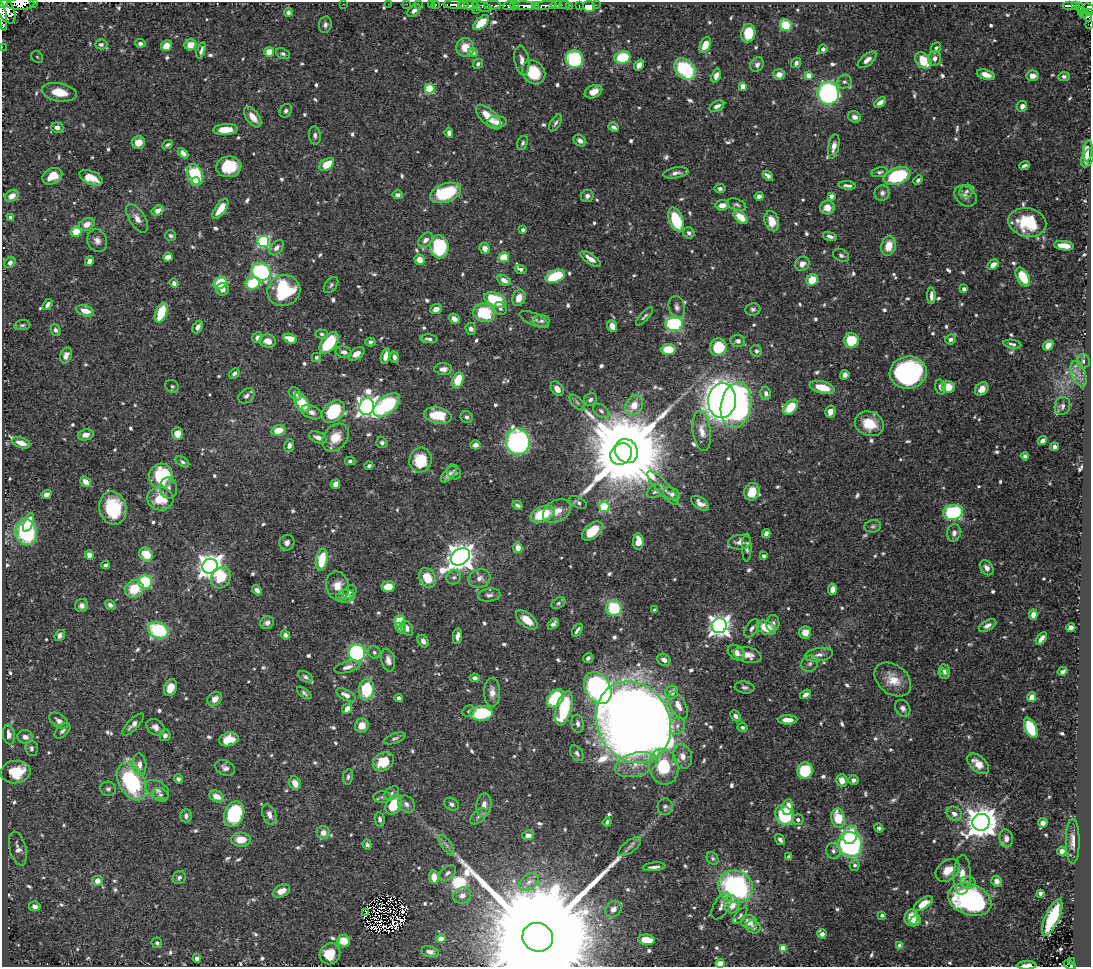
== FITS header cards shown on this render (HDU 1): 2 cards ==
NAXIS1  =                 1089
NAXIS2  =                  965

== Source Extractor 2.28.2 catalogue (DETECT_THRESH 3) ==
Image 1089 x 965 px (HDU 1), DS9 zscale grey, 1 PNG px = 1 image px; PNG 1093 x 969 px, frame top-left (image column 1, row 965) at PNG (2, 2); each listed source drawn as its Kron ellipse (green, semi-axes under 4 px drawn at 4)
Background 0.49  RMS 0.0084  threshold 0.0252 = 3 sigma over >= 5 px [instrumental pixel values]
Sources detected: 806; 5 with non-positive FLUX_AUTO (blend fragments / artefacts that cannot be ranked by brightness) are neither listed nor drawn; of the other 801, the 500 brightest by FLUX_AUTO listed and drawn (301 fainter detections omitted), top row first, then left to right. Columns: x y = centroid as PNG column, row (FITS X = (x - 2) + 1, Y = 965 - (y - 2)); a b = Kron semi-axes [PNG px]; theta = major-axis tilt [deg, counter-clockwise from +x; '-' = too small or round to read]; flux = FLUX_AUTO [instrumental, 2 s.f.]
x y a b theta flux
34 2 3 2 - 41
3 3 5 3 - 240
20 4 14 6 3 500
343 4 2 2 - 19
388 4 2 2 - 4
407 4 2 2 - 6.7
419 4 3 3 - 7.8
431 4 2 2 - 8.6
436 5 4 3 - 20
456 5 12 3 -1 690
469 5 10 3 -1 590
492 5 8 3 0 89
515 5 4 3 - 55
536 5 3 2 - 72
556 5 6 2 9 22
564 5 5 2 - 29
579 5 2 2 - 2.2
596 5 2 2 - 4.6
1069 5 7 3 0 150
462 6 4 2 - 140
509 6 6 3 14 140
525 6 11 4 -4 800
545 6 11 4 6 460
589 6 6 5 - 18
1075 6 4 3 - 85
482 7 10 4 -17 70
569 7 2 2 - 15
1079 7 3 2 - 20
1089 8 7 4 -25 160
6 10 14 8 -64 1100
414 10 8 5 45 2.3
476 10 2 2 - 24
1081 10 3 2 - 31
288 13 4 4 - 1.3
1089 13 4 2 - 83
1083 14 3 2 - 14
2 16 15 4 -82 220
1087 16 6 3 -50 48
481 23 9 5 43 13
1090 24 3 2 - 4.5
325 25 8 6 76 1.9
786 25 6 5 - 23
748 33 9 7 78 18
140 43 5 4 - 1.8
101 44 6 5 - 1.5
190 45 6 5 - 7.8
705 45 8 5 66 9.9
166 46 5 5 - 7.6
2 47 2 2 - 3.9
465 47 9 9 - 8.2
936 48 5 4 - 1.4
823 49 5 4 - 1.7
201 50 8 3 74 2
269 52 5 4 - 8.1
473 53 5 4 - 3.8
283 54 7 5 -25 1.3
37 57 6 5 - 1.3
622 57 8 6 8 34
935 58 7 6 - 3.2
574 59 9 8 - 53
522 60 14 7 -80 4.5
867 60 11 5 38 3.5
923 61 9 6 -47 19
796 63 5 4 - 1.9
478 64 5 4 - 1.7
639 65 6 4 50 3.9
757 65 8 6 59 2
685 69 12 9 -46 42
534 72 13 10 -50 21
779 74 6 5 - 4.4
808 75 4 4 - 8.1
986 75 9 5 -15 4.6
716 76 7 4 71 3.1
1032 76 6 5 - 4
1064 76 5 4 - 1.9
844 82 7 6 - 1.5
743 86 4 4 - 9.5
430 89 5 5 - 36
59 92 18 9 -10 14
593 92 9 6 25 6.9
828 93 11 11 - 96
880 102 7 4 38 3.2
717 106 8 5 28 2.6
1022 106 6 5 - 3.2
286 111 7 5 59 1.6
253 117 12 6 -53 6.2
489 117 16 7 -44 10
855 117 6 5 - 2.6
497 122 10 6 3 3.4
555 123 9 5 60 1.5
57 127 6 5 - 2.8
614 127 5 4 - 2
225 130 12 5 3 10
449 133 5 4 - 1.8
315 135 9 6 -86 1.9
580 141 7 5 -35 2.3
138 143 6 6 - 6.7
523 143 7 5 65 1.3
167 144 6 3 28 1.3
834 146 12 5 79 3.9
1088 151 11 4 81 11
183 153 6 4 -45 2.3
1087 158 10 5 68 2.8
327 164 8 5 35 13
1024 165 5 3 - 1.6
229 167 12 10 9 21
880 172 8 5 10 1.3
676 173 12 5 10 2.6
195 175 11 7 -66 35
52 176 10 7 27 11
768 176 6 3 -41 2.2
897 176 14 8 19 50
91 178 12 6 -24 10
918 180 5 3 - 1.3
195 181 4 4 - 7.8
847 185 8 4 -5 2.2
720 189 5 4 - 1.5
966 191 7 6 - 1.6
446 193 16 9 20 36
882 193 8 7 - 2
397 195 5 4 - 2.3
12 196 7 5 33 5.7
587 196 6 6 - 1.9
759 196 4 4 - 3.3
831 196 4 4 - 2.3
965 196 12 9 -39 3.4
722 205 7 5 7 4.3
737 205 10 5 -20 1.5
827 208 7 7 - 6.2
220 209 12 5 55 8.7
158 211 6 5 - 4.1
11 217 4 3 - 1.8
741 217 8 5 -41 11
137 218 16 8 -57 4.6
676 220 12 7 -69 27
772 221 10 7 -74 9.2
1027 222 19 14 -11 31
87 224 8 6 25 5.1
523 230 4 3 - 1.6
76 232 5 5 - 10
689 233 6 5 - 1.9
171 236 5 5 - 1.5
830 236 7 4 -15 2.4
426 240 9 6 47 3.5
97 241 11 9 -65 3.5
263 241 6 5 - 80
888 246 10 7 76 9.4
1064 246 10 4 -7 9.6
439 247 11 9 -81 38
276 248 9 5 49 3
485 248 6 5 - 4.5
841 255 8 6 -28 1.7
168 257 5 4 - 5.8
504 257 5 5 - 16
590 259 12 5 -35 4.7
420 260 5 5 - 7.1
89 261 5 4 - 3.4
10 263 6 5 - 2.2
802 264 7 6 - 3.8
993 265 6 4 32 4.2
521 269 6 3 -17 1.8
261 272 10 8 -29 81
555 276 10 6 21 28
1023 277 10 6 -60 18
504 280 7 5 -28 3.2
812 280 6 5 - 12
174 283 5 4 - 2.3
220 283 7 5 40 21
253 283 7 6 - 24
331 285 9 5 52 1.4
222 289 6 6 - 2.9
964 289 4 4 - 1.7
284 291 17 15 19 47
931 296 8 3 89 2.7
519 298 8 6 72 6.3
495 300 12 6 -24 35
48 304 6 4 55 1.9
677 307 11 8 -77 2.9
500 308 7 6 - 1.6
436 309 6 5 - 3.9
753 309 7 6 - 1.6
85 311 9 5 -18 6.3
161 313 10 6 69 19
484 313 11 9 -13 31
645 316 12 4 47 1.3
454 319 6 5 - 3.4
534 319 15 6 -23 2.2
541 321 8 6 -2 1.5
674 324 8 7 - 88
22 325 8 5 7 1.3
612 326 6 5 - 5.1
198 327 7 4 61 2.2
471 329 6 5 - 2.1
55 330 6 5 - 1.8
322 334 6 4 -2 1.4
257 337 6 5 - 2.4
290 339 7 4 -18 7.7
429 339 9 4 -5 1.6
951 339 5 4 - 2
851 340 7 7 - 22
268 341 8 6 -13 5.2
738 341 7 6 - 2.4
370 342 5 4 - 1.3
329 343 12 7 52 25
1012 344 9 4 -10 1.6
1048 345 6 4 48 4.6
718 347 9 8 - 22
668 349 7 5 8 16
756 351 6 5 - 1.6
344 352 8 5 -11 2.4
356 354 9 5 33 3.4
66 355 8 5 69 3.4
385 356 8 4 76 3.8
316 357 4 4 - 1.4
394 357 6 4 -81 2.3
1083 361 7 6 - 2.2
443 369 9 6 -1 2.9
908 372 18 16 7 110
234 373 6 4 48 1.5
1079 374 14 6 -67 4.4
845 375 5 4 - 2.3
458 380 8 5 69 21
172 386 7 6 - 1.3
822 387 13 6 -14 13
940 387 8 5 -77 2.2
948 387 6 6 - 8.8
557 389 8 5 -55 4.1
982 389 7 6 - 4.6
766 393 6 5 - 2.6
295 394 7 5 -49 2.4
246 396 9 6 42 2.1
590 400 7 6 - 1.8
722 400 18 14 85 480
577 402 10 5 -46 1.5
302 403 11 6 -58 20
387 405 16 8 37 66
736 405 23 15 80 280
634 406 11 8 58 9.1
1062 406 9 7 69 2.4
367 407 8 7 - 360
791 407 9 5 46 18
333 411 13 9 40 39
601 411 9 6 -37 2
311 412 10 6 -21 3
830 412 6 5 - 3.8
438 415 14 8 -12 20
467 417 6 5 - 1.3
869 424 15 12 -20 14
278 430 7 5 16 8.7
702 431 20 9 -82 6.4
177 434 6 5 - 6.8
86 435 8 5 8 4.1
318 437 9 5 -21 3
335 437 15 11 50 12
1042 441 5 4 - 2.4
518 442 13 12 - 130
21 443 9 5 -18 5.4
382 443 6 5 - 1.8
475 445 5 4 - 2.5
289 446 6 5 - 2.7
1055 447 4 4 - 2.4
626 451 12 11 - 9600
621 454 12 10 43 3200
1025 456 4 4 - 1.5
420 460 12 11 - 19
350 461 5 4 - 1.4
182 462 7 4 -31 1.6
369 466 4 3 - 1.6
454 472 8 6 -52 1.5
449 474 10 5 48 2.7
161 476 12 11 - 38
85 482 6 5 - 4.4
336 484 5 4 - 4.6
168 488 10 8 -80 3.2
663 488 22 6 -47 4.8
656 491 9 6 28 2.2
752 492 9 7 74 12
47 494 5 4 - 3.2
672 494 8 6 -22 2.3
160 499 13 11 -8 16
578 502 9 5 -28 1.7
700 503 10 5 -35 3.9
517 505 5 3 - 1.7
604 507 5 5 - 37
113 508 17 13 -79 31
557 511 15 10 29 7.5
953 512 10 7 12 62
542 514 13 7 22 22
29 523 10 4 69 11
873 526 8 6 11 1.6
592 531 12 7 39 13
26 532 13 10 -78 60
954 533 9 6 80 3.1
766 534 4 4 - 3.1
638 542 8 5 -88 7.6
739 542 11 7 3 3.9
287 543 8 7 - 2.4
747 547 14 4 90 2.3
518 548 5 4 - 5.8
146 554 7 6 - 13
89 555 5 4 - 4.1
763 556 3 3 - 1.3
460 557 10 8 36 790
322 560 11 6 80 19
106 565 4 3 - 1.3
210 566 8 7 - 630
987 568 8 6 -53 3.1
454 577 7 6 - 1.8
221 578 11 9 55 19
427 578 10 7 -63 12
479 578 11 9 19 4.2
145 582 7 7 - 42
337 586 15 11 -78 8.8
388 587 6 5 - 8.5
134 589 10 8 36 14
832 589 6 4 85 4.3
257 590 6 4 -48 2.5
350 592 8 5 39 1.6
489 595 11 6 7 2.2
345 596 9 6 9 4
558 603 7 5 27 1.3
110 605 5 4 - 2.2
82 606 6 6 - 2.5
614 608 8 7 - 26
655 610 4 4 - 2
1033 615 5 4 - 3.7
527 620 13 6 -40 8.3
400 621 5 5 - 16
267 623 7 6 - 2.5
773 623 8 6 84 2
553 624 6 4 47 2.1
988 625 9 5 30 2.8
719 626 7 7 - 420
400 628 6 4 -49 2.1
407 628 8 5 -62 2.5
752 628 10 6 56 2.3
766 628 10 6 -23 14
1071 628 5 4 - 2.8
158 630 10 8 -20 48
577 630 7 3 56 1.6
805 632 6 6 - 6
60 635 6 4 51 2.1
285 635 5 4 - 2.1
457 636 8 4 81 2.9
1041 639 7 4 53 3.3
423 641 7 5 -58 2.4
374 652 7 6 - 1.4
357 653 8 8 - 110
736 653 9 6 -39 4.2
748 655 14 7 -13 5.9
819 655 14 6 9 3.5
588 658 5 4 - 1.6
388 660 11 7 -78 3.3
664 660 7 5 -35 2.8
810 664 9 8 - 2.3
347 667 13 5 15 3.5
944 670 5 5 - 2
1063 671 5 3 - 1.6
944 674 6 5 - 1.7
305 677 8 5 -31 1.6
475 678 5 4 - 2.4
893 680 20 14 -38 11
744 687 10 6 -7 1.8
170 688 9 6 70 7.8
598 688 17 12 -61 150
366 690 11 7 83 29
492 692 14 8 -90 5.1
672 692 7 6 - 4.2
304 693 8 4 -38 1.4
805 694 6 4 35 2
346 695 10 5 -29 3.9
1032 697 5 4 - 4.9
399 698 4 3 - 2.5
555 698 10 7 49 38
215 699 8 6 44 4.4
678 706 15 7 -61 6
564 708 18 7 74 41
903 708 9 7 -54 2.2
347 709 6 4 49 3.8
469 711 6 5 - 1.3
481 713 11 7 5 30
736 716 6 4 -47 2.4
788 720 10 4 -1 5
59 721 10 6 -35 3.1
633 722 42 36 -62 1400
133 724 14 5 45 3.4
578 724 9 6 -83 2.5
362 726 7 7 - 6.4
677 726 9 7 66 2.7
155 727 10 7 -34 3.2
742 727 5 5 - 1.5
1031 728 11 5 -65 30
62 731 9 5 42 1.8
9 735 10 6 -82 4.1
165 735 6 5 - 1.9
25 737 8 6 -10 3.6
395 738 11 5 20 1.6
229 739 10 6 15 11
31 748 8 6 -78 2
577 753 8 6 -56 1.8
683 756 12 9 -74 5.3
383 762 11 8 35 14
978 764 13 7 -41 8.3
139 765 11 7 -86 4.3
636 765 21 11 15 11
664 767 18 14 -78 27
225 768 10 7 -26 2.6
805 771 8 7 - 30
16 772 15 11 5 23
348 777 8 5 81 1.3
178 779 5 4 - 2
842 780 6 5 - 4.9
853 780 5 4 - 2.1
132 782 20 13 -62 60
295 783 7 5 -64 4.9
108 789 8 7 - 1.7
157 790 13 8 -33 3.2
391 793 8 6 40 1.7
161 795 8 6 -29 1.6
217 796 7 5 -25 6.7
382 797 9 6 0 1.7
406 804 9 7 -44 2.5
452 804 8 6 -33 1.9
394 805 11 7 59 18
484 805 12 7 81 3.9
665 807 8 7 - 1.7
788 807 8 5 81 7.4
234 814 13 9 70 47
954 814 8 7 - 3.6
269 815 11 6 -70 3.5
784 815 10 8 -55 36
186 816 6 5 - 1.8
478 816 10 6 44 2
838 818 10 6 -79 16
380 819 7 5 -82 2
798 820 5 5 - 1.5
607 822 5 4 - 1.3
981 822 9 8 - 1200
1043 823 5 4 - 2.3
879 828 5 4 - 1.5
323 833 6 6 - 4.5
528 835 6 4 6 3.1
850 835 9 7 74 21
1006 838 9 7 -79 4.1
241 840 10 7 -3 9.3
780 840 6 4 -55 1.9
1073 841 22 7 90 5.1
850 844 13 11 -61 110
367 845 5 4 - 1.5
447 845 12 4 -57 2
630 847 13 6 36 2.7
18 848 17 8 -76 4.3
833 851 8 7 - 2.2
1062 851 5 4 - 2.8
789 857 4 4 - 2.2
713 858 7 5 -57 1.3
854 865 5 5 - 1.8
654 867 11 3 6 2.4
948 870 13 9 39 8.5
448 873 9 6 37 2.1
962 875 20 8 88 7.2
434 877 7 5 -86 7.3
179 878 7 6 - 1.9
97 881 5 5 - 3.7
996 881 5 5 - 4.1
529 882 11 7 37 3.2
968 882 7 6 - 2.6
736 887 18 16 -27 110
281 891 9 6 25 4.4
1040 893 4 4 - 3.3
462 895 9 7 25 3.5
970 900 22 15 -20 110
732 904 9 7 -83 8.3
923 904 10 5 34 9.8
35 906 6 5 - 2.7
722 906 15 7 59 3
613 909 9 7 45 3
365 913 4 3 - 1.6
882 915 4 3 - 1.5
740 916 10 4 52 1.4
911 917 8 6 76 9.8
1052 917 20 7 66 42
915 921 6 5 - 3.8
749 922 8 7 - 6.3
753 927 7 6 - 2.1
822 934 5 4 - 3.1
538 937 15 14 - 56000
441 939 5 4 - 4
646 940 8 5 -7 11
344 941 6 6 - 14
157 943 5 5 - 1.5
900 946 4 4 - 8.8
783 948 4 4 - 14
430 952 9 5 -13 2.1
330 954 11 10 - 12
197 958 4 4 - 2.3
1071 961 3 2 - 4.4
720 963 4 4 - 16
1027 965 10 3 2 4.2
1070 965 7 3 -29 18
At the frame edge (FLAGS 8, measured only in part): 13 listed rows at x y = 34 2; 3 3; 20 4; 1089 8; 6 10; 1089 13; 2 16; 1090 24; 2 47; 538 937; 720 963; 1027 965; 1070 965
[301 fainter detections neither listed nor drawn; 5 non-positive-flux detections neither listed nor drawn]